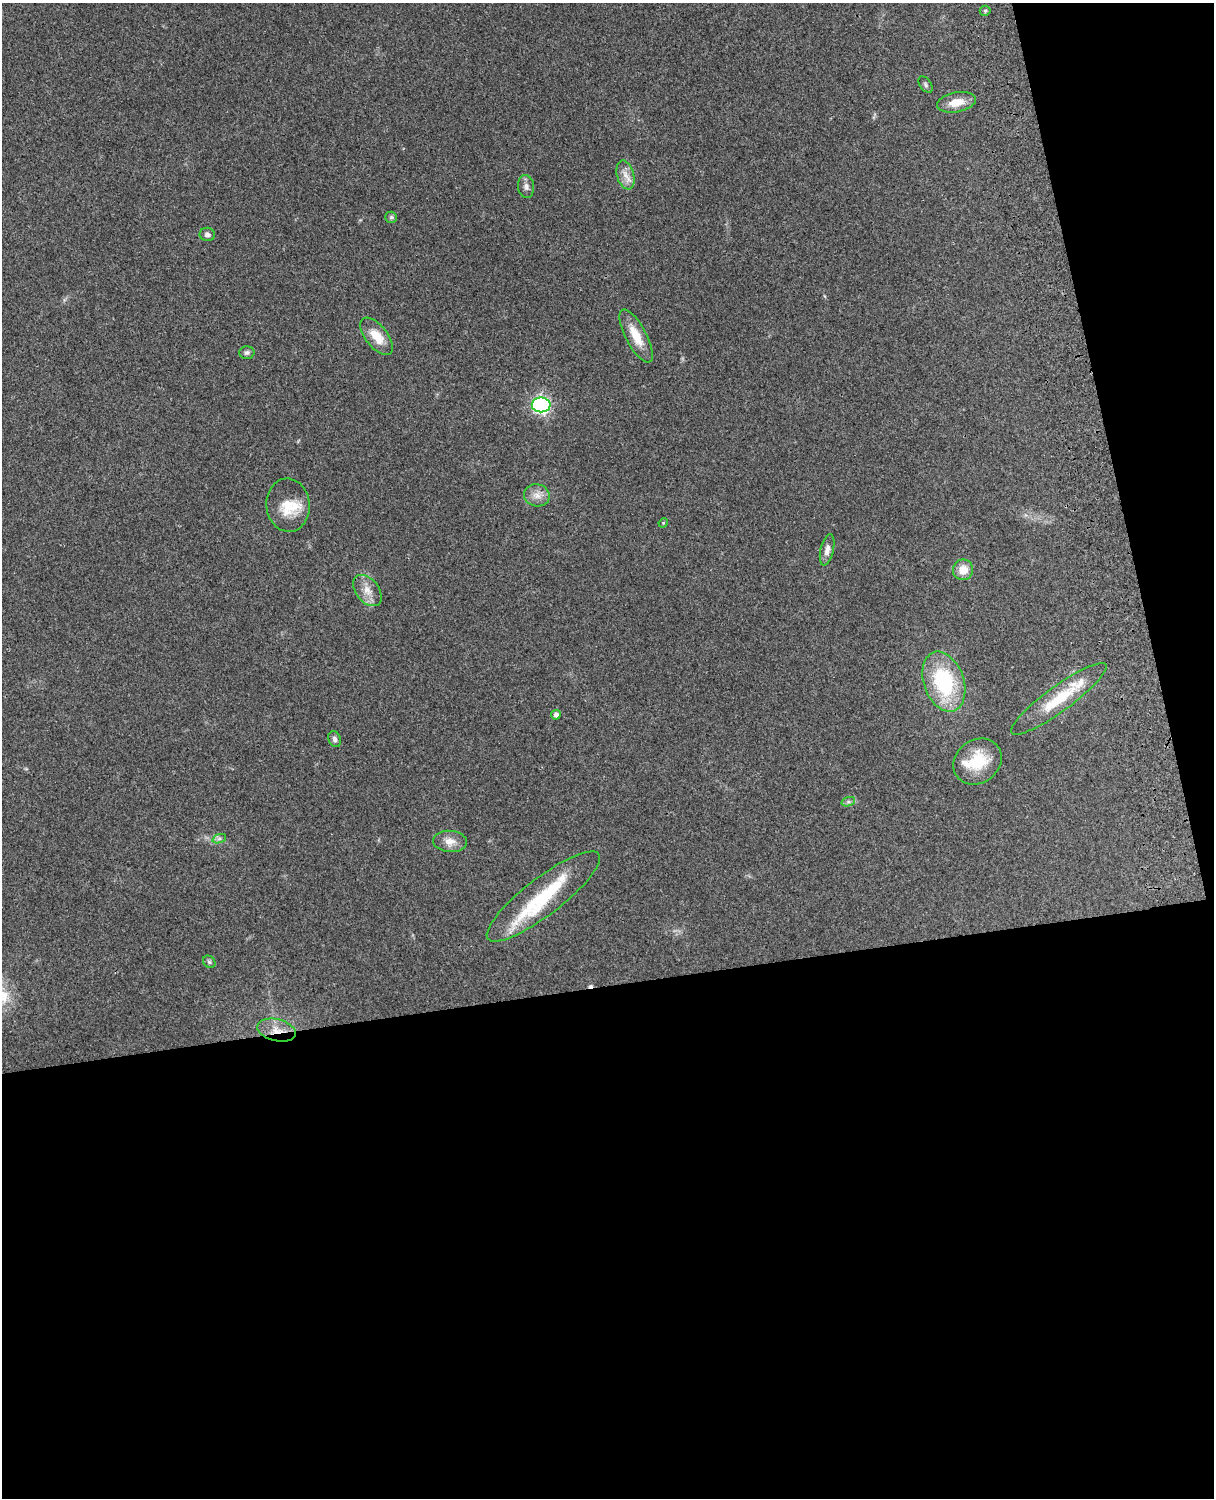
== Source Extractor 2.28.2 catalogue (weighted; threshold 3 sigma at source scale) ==
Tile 12 of 4 x 3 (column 4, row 3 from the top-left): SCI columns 3756-4967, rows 163-1658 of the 5088 x 4925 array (HDU 1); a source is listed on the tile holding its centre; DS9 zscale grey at full resolution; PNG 1216 x 1500 px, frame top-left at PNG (2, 3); each listed source drawn as its Kron ellipse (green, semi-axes under 4 px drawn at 4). Shown black and unused: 39% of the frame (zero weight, under 3 of 4 exposures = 6% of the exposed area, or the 3 px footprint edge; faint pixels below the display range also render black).
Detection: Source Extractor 2.28.2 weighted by HDU 2 'WHT'; one run over the whole footprint, this tile lists its part. Background 0.279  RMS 0.0092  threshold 0.0413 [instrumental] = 3 sigma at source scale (4.5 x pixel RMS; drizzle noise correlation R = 1.50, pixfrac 1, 0.05/0.05 arcsec/px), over >= 5 px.
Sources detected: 33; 1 cosmic-ray / hot-pixel residue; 1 long thin detection or spike segment (spike, bleed or trail) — neither listed nor drawn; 3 inside a brighter listed object's ellipse — not listed separately; the other 28 listed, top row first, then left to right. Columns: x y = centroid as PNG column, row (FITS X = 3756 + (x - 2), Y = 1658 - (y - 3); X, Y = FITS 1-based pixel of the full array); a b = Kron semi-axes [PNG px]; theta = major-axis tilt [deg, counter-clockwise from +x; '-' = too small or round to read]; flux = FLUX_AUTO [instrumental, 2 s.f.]
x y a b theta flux
985 11 5 5 - 1.5
925 85 9 5 -56 1.9
956 102 19 10 12 13
625 175 15 8 -75 7.7
526 187 11 8 -86 4
391 217 6 5 - 1.7
207 234 7 6 - 3.2
377 336 22 11 -51 17
636 336 29 10 -62 18
247 353 7 6 - 2.5
541 405 9 7 -1 290
537 495 13 11 -9 7.8
288 505 27 21 -84 24
663 523 5 4 - 0.9
827 550 16 6 77 5.4
963 570 10 10 - 12
367 591 18 11 -51 11
944 682 31 20 -70 78
1059 699 58 12 36 38
556 715 5 4 - 3.5
335 739 8 6 -68 2.7
977 762 25 21 37 33
848 802 7 4 18 2
219 839 7 4 19 2.1
450 841 17 10 -4 9.1
543 896 70 18 37 63
209 962 7 5 -45 1.7
277 1030 20 11 -14 13
Overlapping masked pixels (flux is a lower limit): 1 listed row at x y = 277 1030